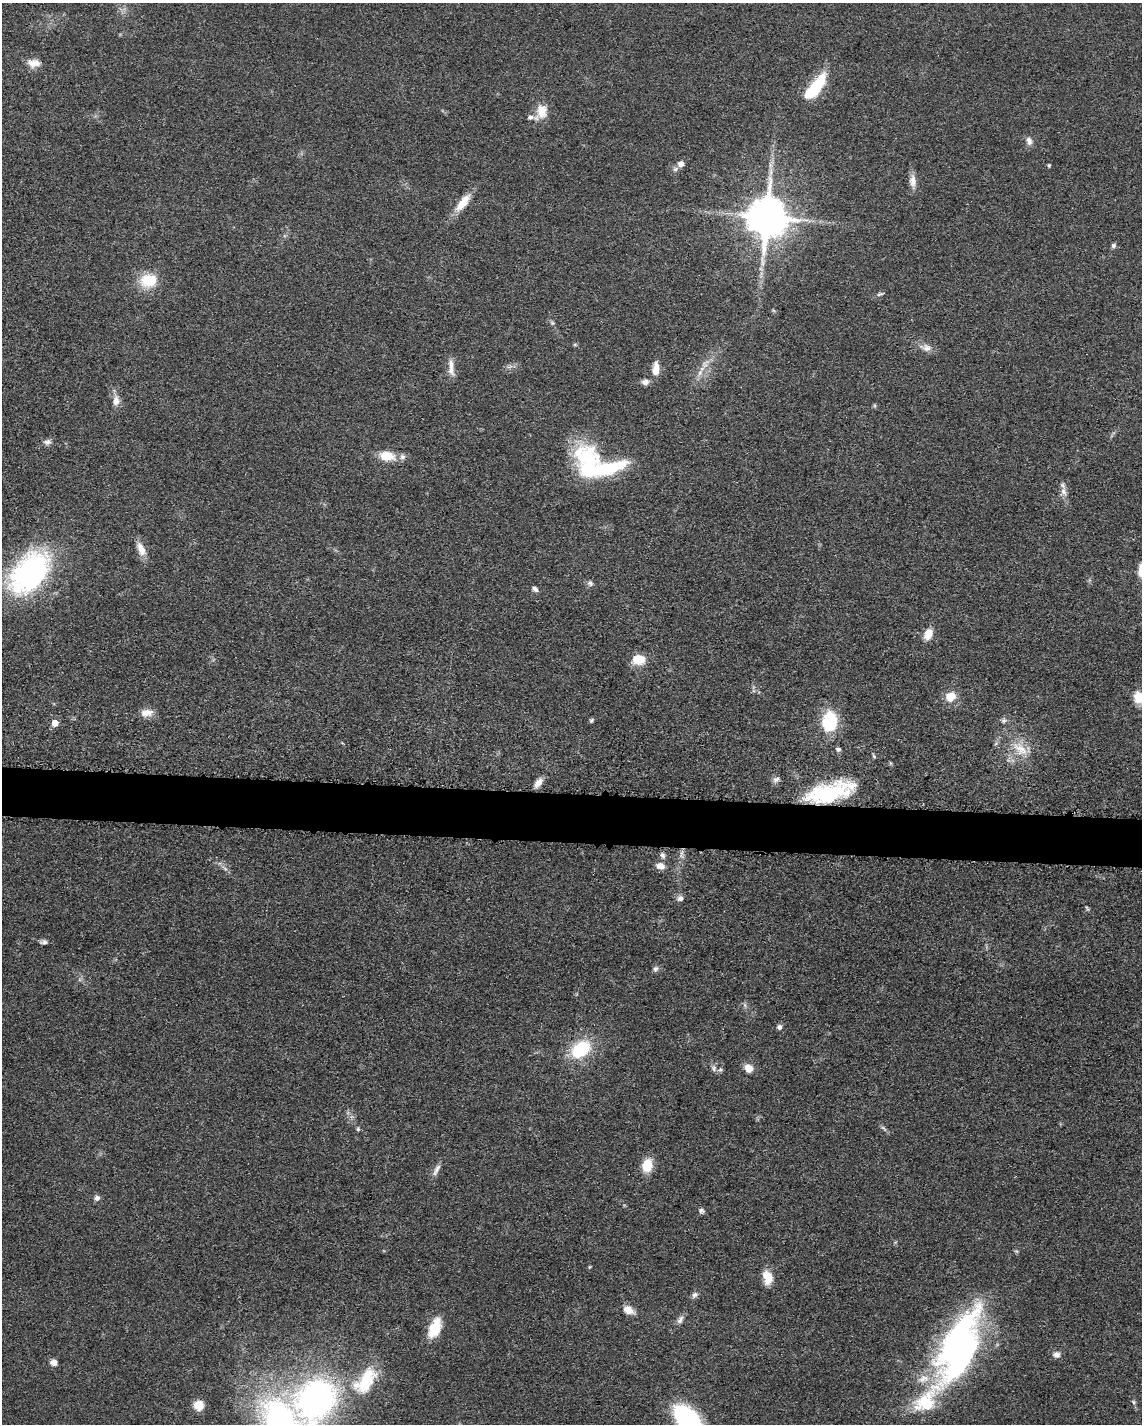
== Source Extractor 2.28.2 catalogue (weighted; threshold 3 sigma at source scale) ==
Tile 7 of 4 x 3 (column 3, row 2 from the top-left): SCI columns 2297-3436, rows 1649-3070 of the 4592 x 4657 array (HDU 1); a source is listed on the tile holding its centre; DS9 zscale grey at full resolution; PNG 1144 x 1426 px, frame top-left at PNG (2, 3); no overlay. Shown black and unused: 3% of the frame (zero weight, under 3 of 5 exposures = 4% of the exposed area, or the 3 px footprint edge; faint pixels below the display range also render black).
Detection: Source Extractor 2.28.2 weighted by HDU 2 'WHT'; one run over the whole footprint, this tile lists its part. Background 0.0476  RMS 0.0056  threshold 0.0253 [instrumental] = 3 sigma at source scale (4.5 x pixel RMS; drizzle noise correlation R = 1.50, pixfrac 1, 0.05/0.05 arcsec/px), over >= 5 px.
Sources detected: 80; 1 too faint to see at this stretch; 1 inside a brighter object's white glare — not listed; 5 inside a brighter listed object's ellipse — not listed separately; the other 73 listed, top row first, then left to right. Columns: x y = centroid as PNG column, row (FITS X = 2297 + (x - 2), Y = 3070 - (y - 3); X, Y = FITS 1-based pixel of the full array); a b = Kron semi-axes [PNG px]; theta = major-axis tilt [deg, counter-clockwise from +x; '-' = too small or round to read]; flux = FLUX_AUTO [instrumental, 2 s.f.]
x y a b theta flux
34 63 17 10 -2 5.4
815 87 33 12 52 27
542 111 20 13 -82 8.7
1029 141 12 7 -71 2.8
681 164 6 6 - 3.1
770 165 7 4 -72 1.5
1049 165 4 4 - 0.74
675 169 8 6 17 1.5
913 181 17 9 -87 4.5
463 203 26 10 53 9.9
767 217 12 11 - 1800
1113 245 6 6 - 1.4
148 280 21 16 11 16
880 294 10 4 18 1.2
926 348 16 9 -12 4.3
656 369 17 8 85 6
451 370 18 9 -76 4.4
700 373 8 6 69 2.5
645 382 9 7 11 2.6
116 401 13 8 88 4.5
47 442 11 7 16 2.3
387 456 19 11 -8 11
601 469 59 18 6 49
1063 491 12 8 -81 3.3
141 549 19 9 -68 6.2
30 573 50 31 49 120
590 583 8 7 - 1.7
535 589 8 5 -41 2.1
928 634 14 9 65 6.2
638 659 14 10 -1 11
950 696 10 9 - 8.7
1139 697 15 13 -68 8.8
147 713 16 9 9 5.2
591 720 6 5 - 0.95
1003 720 7 7 - 1.5
829 721 18 12 83 33
55 723 5 5 - 7.1
1020 748 26 11 -36 11
838 749 5 5 - 1.5
776 779 10 6 23 2
538 783 13 7 53 4
830 792 49 17 14 54
662 855 8 6 -62 1.7
660 866 11 8 -10 4.4
680 898 8 7 - 2.3
1087 908 7 3 -53 0.81
44 942 9 6 -2 1.7
655 969 8 6 62 1.6
779 1027 7 6 - 1.9
581 1049 21 14 35 32
714 1068 11 7 -74 2.4
749 1068 11 9 -45 5
883 1128 12 4 -40 1.4
358 1129 5 5 - 0.91
647 1166 13 10 78 13
436 1170 19 6 64 3.1
97 1198 7 7 - 2.1
701 1211 7 6 - 1.6
589 1267 5 3 - 0.55
768 1277 17 10 -78 8.7
695 1295 9 7 47 1.9
628 1310 12 8 -27 5.9
680 1320 13 7 57 2.5
435 1328 23 12 68 15
959 1350 61 41 71 170
1056 1355 9 8 - 2.7
54 1363 8 6 -20 3.3
366 1381 41 19 63 26
316 1400 44 34 56 180
926 1400 158 39 56 81
1133 1402 6 5 - 0.91
199 1405 9 9 - 8.7
688 1420 32 18 -50 73
Overlapping masked pixels (flux is a lower limit): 1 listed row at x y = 830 792
Isophote crosses this tile's border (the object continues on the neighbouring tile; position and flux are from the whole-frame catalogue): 4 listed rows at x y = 1139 697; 316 1400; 926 1400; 688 1420